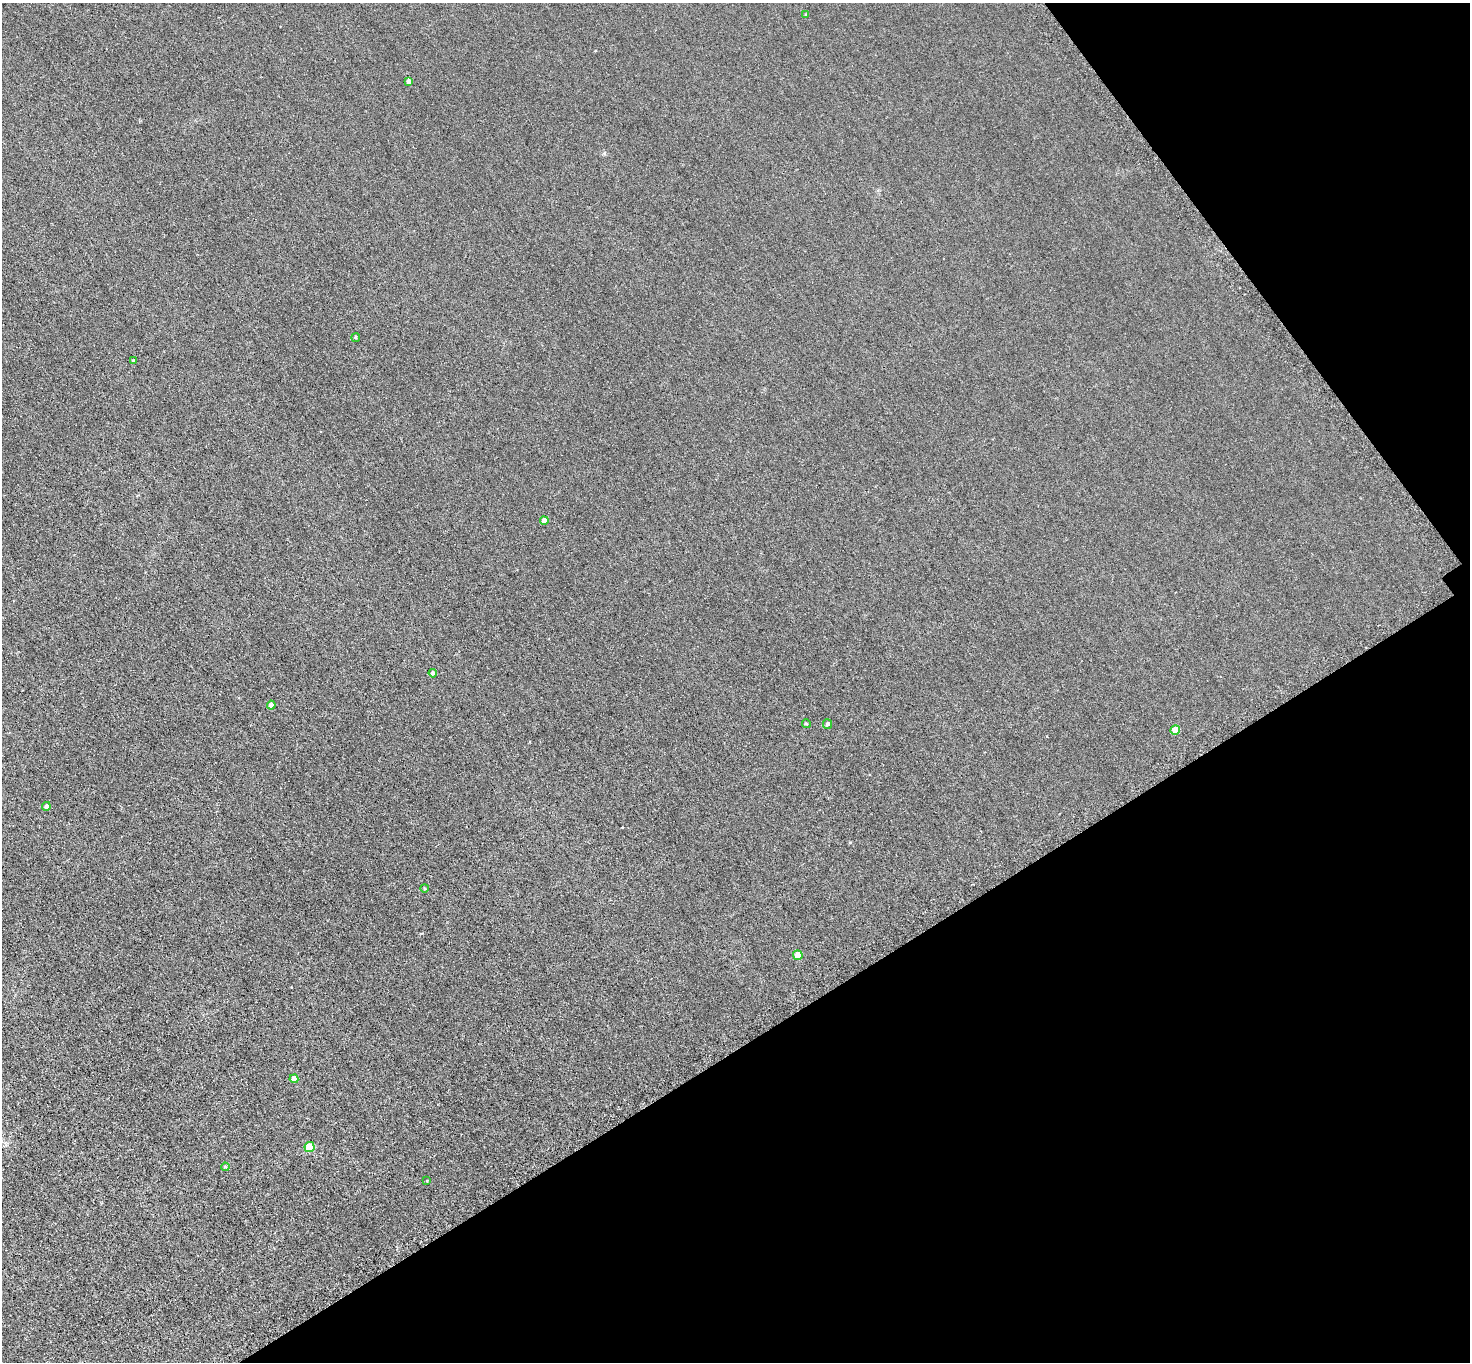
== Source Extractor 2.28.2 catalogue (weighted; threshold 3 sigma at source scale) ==
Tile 12 of 4 x 4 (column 4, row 3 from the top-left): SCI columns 4444-5911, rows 1683-3042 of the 5952 x 5945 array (HDU 1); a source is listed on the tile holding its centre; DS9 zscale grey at full resolution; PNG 1472 x 1364 px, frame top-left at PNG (2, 3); each listed source drawn as its Kron ellipse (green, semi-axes under 4 px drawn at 4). Shown black and unused: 30% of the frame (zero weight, under 3 of 6 exposures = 3% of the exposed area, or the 3 px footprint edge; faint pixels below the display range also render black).
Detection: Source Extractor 2.28.2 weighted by HDU 2 'WHT'; one run over the whole footprint, this tile lists its part. Background 0.00453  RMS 0.0031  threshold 0.0128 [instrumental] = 3 sigma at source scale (4.09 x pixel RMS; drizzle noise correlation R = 1.36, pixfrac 0.8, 0.05/0.05 arcsec/px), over >= 5 px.
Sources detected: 17; all 17 listed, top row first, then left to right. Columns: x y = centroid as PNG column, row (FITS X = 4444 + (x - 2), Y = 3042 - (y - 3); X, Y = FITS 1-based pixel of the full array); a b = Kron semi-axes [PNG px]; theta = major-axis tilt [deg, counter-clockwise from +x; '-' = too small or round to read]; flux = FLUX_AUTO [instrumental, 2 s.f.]
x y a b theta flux
806 15 3 3 - 0.23
409 81 4 4 - 1.4
356 337 4 4 - 0.41
134 361 3 3 - 0.46
544 521 4 4 - 2.1
433 673 4 4 - 0.93
271 705 4 4 - 1.7
806 724 4 4 - 0.3
828 724 5 4 - 0.67
1175 730 5 4 - 3.6
46 806 4 4 - 0.81
424 888 4 3 - 0.25
798 955 5 4 - 4.1
294 1079 4 4 - 2.6
310 1147 5 5 - 11
225 1167 4 3 - 0.29
427 1181 3 2 - 0.17